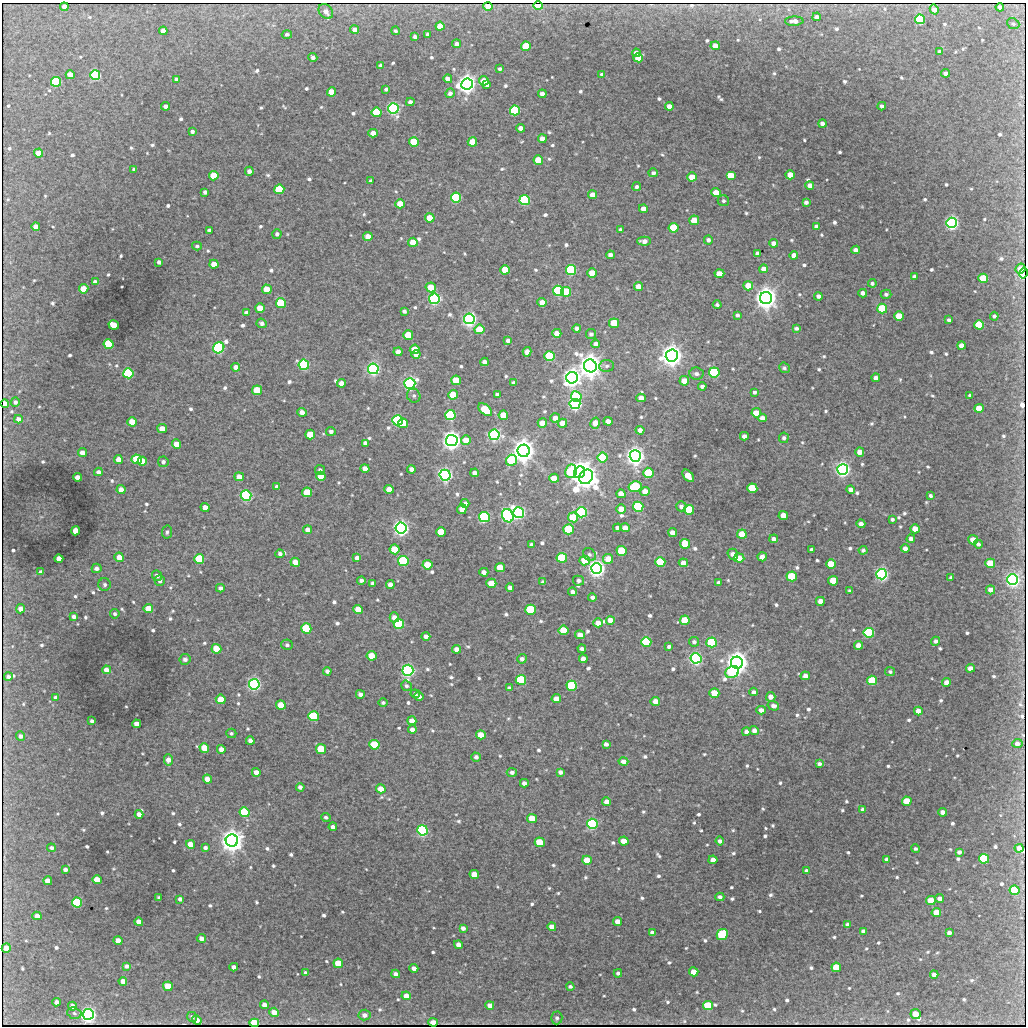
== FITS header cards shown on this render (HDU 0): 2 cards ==
NAXIS1  =                 1024
NAXIS2  =                 1024

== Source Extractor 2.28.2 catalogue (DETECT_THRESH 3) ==
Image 1024 x 1024 px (HDU 0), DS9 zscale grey, 1 PNG px = 1 image px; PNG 1028 x 1028 px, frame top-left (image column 1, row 1024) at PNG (2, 3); each listed source drawn as its Kron ellipse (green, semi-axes under 4 px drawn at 4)
Background 510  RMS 5.3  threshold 15.8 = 3 sigma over >= 5 px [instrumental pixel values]
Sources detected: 812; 3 with non-positive FLUX_AUTO (blend fragments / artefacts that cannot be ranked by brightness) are neither listed nor drawn; of the other 809, the 500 brightest by FLUX_AUTO listed and drawn (309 fainter detections omitted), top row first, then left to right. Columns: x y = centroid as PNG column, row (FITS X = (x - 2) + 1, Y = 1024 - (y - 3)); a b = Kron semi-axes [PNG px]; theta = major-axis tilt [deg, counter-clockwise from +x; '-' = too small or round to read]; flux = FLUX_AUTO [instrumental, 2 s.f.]
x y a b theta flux
488 6 5 4 - 3600
538 6 5 4 - 14000
64 7 4 4 - 1500
1000 7 4 4 - 1100
934 9 5 4 - 2400
326 11 8 6 -50 2400
817 17 4 4 - 2000
920 19 5 5 - 49000
794 21 9 4 2 2300
1013 24 6 5 - 790
440 26 4 4 - 4700
354 29 4 4 - 1900
163 31 4 4 - 3800
395 31 4 4 - 730
287 34 5 4 - 900
428 34 4 3 - 970
415 37 4 3 - 1100
456 44 4 4 - 1600
526 46 5 4 - 16000
715 46 4 4 - 2600
940 52 4 4 - 1300
636 53 4 4 - 1600
313 57 4 4 - 1000
638 58 4 4 - 7700
381 65 4 4 - 990
500 69 3 3 - 740
945 73 4 4 - 1500
602 74 4 3 - 890
70 75 5 4 - 5500
95 75 5 5 - 59000
176 79 4 3 - 1000
448 79 4 4 - 1700
484 81 5 4 - 5300
56 82 5 5 - 43000
467 84 6 5 - 400000
487 85 4 4 - 1400
386 89 4 3 - 810
332 92 4 4 - 7500
450 93 5 4 - 1300
542 94 4 4 - 1600
410 102 4 4 - 1400
166 106 4 4 - 1400
669 106 4 4 - 2800
882 106 4 4 - 930
393 108 5 5 - 140000
515 110 5 5 - 40000
377 112 5 5 - 26000
822 124 4 4 - 1600
520 128 4 4 - 2400
192 131 4 3 - 840
373 133 4 4 - 3100
542 139 4 4 - 3100
414 142 5 5 - 16000
472 142 5 4 - 8500
38 153 4 4 - 6900
538 160 5 4 - 9500
134 169 4 3 - 780
249 171 4 4 - 1500
653 173 5 4 - 960
790 175 5 4 - 5800
214 176 5 4 - 12000
731 176 5 4 - 11000
692 177 5 4 - 5000
371 181 4 3 - 790
810 185 4 4 - 2400
637 187 4 4 - 880
279 189 5 5 - 26000
205 192 4 4 - 1300
716 193 5 4 - 5500
592 195 4 4 - 2600
456 197 5 5 - 62000
525 200 5 5 - 65000
723 201 6 5 - 850
806 202 4 4 - 1200
400 204 5 4 - 7200
643 209 4 4 - 2400
430 218 4 4 - 7200
694 220 5 4 - 7200
952 223 5 5 - 180000
816 226 4 3 - 760
36 227 4 4 - 2700
673 228 5 5 - 21000
209 230 4 3 - 780
620 230 4 3 - 740
277 234 5 4 - 900
368 236 4 4 - 3800
708 240 4 4 - 1200
644 241 7 4 -2 1900
413 242 5 4 - 5600
774 243 4 4 - 2000
197 246 5 4 - 780
856 250 4 4 - 2000
758 253 4 4 - 1700
610 255 4 4 - 1600
794 255 4 4 - 2500
159 262 4 4 - 980
214 264 4 4 - 4800
764 269 4 4 - 2400
1020 269 5 4 - 960
505 270 5 4 - 9300
571 270 5 5 - 56000
592 273 5 4 - 7000
1024 273 6 4 77 9800
719 274 5 4 - 3900
914 276 4 3 - 800
983 278 5 5 - 22000
95 282 4 4 - 1300
872 283 4 4 - 860
638 286 4 4 - 4000
748 286 5 4 - 6400
431 287 5 5 - 7900
84 289 5 4 - 7400
267 289 5 4 - 9700
558 291 5 5 - 62000
566 292 5 5 - 25000
863 293 4 4 - 1700
886 294 5 4 - 1000
818 296 4 4 - 1400
766 298 6 6 - 570000
434 299 5 5 - 130000
542 302 5 4 - 3600
281 303 5 5 - 29000
717 305 4 3 - 750
260 308 5 4 - 5600
882 309 5 5 - 26000
404 311 4 3 - 880
246 313 4 3 - 1200
737 315 4 3 - 900
899 316 5 4 - 11000
994 316 4 4 - 920
469 319 5 5 - 220000
949 320 4 3 - 920
262 323 5 4 - 1100
614 323 5 4 - 14000
114 325 5 4 - 8400
979 325 5 4 - 17000
577 328 4 4 - 1300
796 328 4 3 - 910
479 329 5 5 - 11000
557 333 4 4 - 3200
591 334 5 5 - 870
408 335 5 4 - 14000
508 340 4 4 - 1100
109 344 5 5 - 33000
596 344 4 4 - 1400
962 345 4 4 - 3800
219 348 6 5 - 97000
415 349 5 5 - 7200
398 352 4 4 - 1800
527 352 5 4 - 2000
416 355 4 4 - 1500
549 356 5 5 - 31000
672 356 6 6 - 570000
485 362 4 4 - 2100
304 365 5 5 - 71000
590 366 6 6 - 640000
607 366 7 5 5 920
236 367 4 4 - 2400
784 368 5 5 - 900
373 369 5 5 - 160000
714 372 5 5 - 46000
128 373 5 5 - 53000
696 374 7 6 - 1500
572 378 6 6 - 380000
876 378 4 4 - 1800
456 380 5 5 - 12000
684 381 5 4 - 4400
341 383 4 4 - 2500
410 383 5 5 - 160000
514 383 4 4 - 1100
702 386 4 4 - 1200
257 390 5 5 - 15000
754 392 4 4 - 850
453 395 5 4 - 9400
497 395 4 4 - 1300
970 395 4 3 - 830
414 396 7 6 - 890
576 396 5 5 - 37000
641 398 4 4 - 3200
15 402 4 4 - 950
5 404 4 3 - 1600
575 404 5 5 - 150000
979 408 5 4 - 7500
485 410 8 5 -41 13000
302 412 4 4 - 2400
756 413 5 4 - 5000
450 415 5 5 - 61000
503 415 5 4 - 8200
555 418 5 4 - 2000
762 418 5 4 - 1800
18 419 4 4 - 1800
398 420 5 5 - 84000
608 421 4 4 - 2500
132 422 4 4 - 6200
403 423 5 4 - 11000
542 423 5 4 - 5600
563 423 4 4 - 4200
595 423 5 4 - 4600
162 429 5 4 - 4000
640 430 4 4 - 1800
331 431 5 4 - 910
310 434 5 5 - 9500
494 435 5 5 - 140000
744 436 4 4 - 1700
784 438 5 5 - 930
466 440 5 5 - 4700
452 441 6 5 - 430000
365 443 4 4 - 1400
176 444 5 4 - 4000
524 451 6 6 - 670000
860 452 4 4 - 3000
82 453 4 4 - 2900
635 456 6 5 - 410000
603 457 5 5 - 20000
118 459 4 4 - 3400
137 459 5 5 - 23000
511 460 6 5 - 29000
142 461 4 4 - 7500
163 462 5 5 - 1100
365 468 4 4 - 2600
411 469 4 4 - 1500
843 469 5 5 - 230000
320 470 5 5 - 910
571 471 7 6 - 36000
98 472 4 4 - 1500
580 472 6 5 - 500000
475 473 4 4 - 1800
648 473 5 5 - 20000
445 475 5 5 - 190000
321 476 5 4 - 4500
688 476 7 4 -50 7800
77 477 4 4 - 2800
239 477 4 4 - 3500
586 477 8 6 49 590000
554 478 5 4 - 5700
635 486 6 5 - 44000
277 487 4 4 - 1400
752 488 5 5 - 22000
389 489 4 4 - 4400
121 490 4 4 - 2900
851 490 4 4 - 1700
307 492 5 5 - 14000
645 492 5 4 - 4700
621 494 4 4 - 3700
246 495 5 5 - 100000
930 496 4 3 - 800
465 503 4 4 - 1300
681 506 5 5 - 1200
205 507 4 4 - 2700
638 507 5 5 - 51000
462 509 5 4 - 4000
621 509 5 4 - 5100
689 510 5 5 - 29000
581 512 5 5 - 92000
519 513 5 5 - 140000
783 515 5 4 - 4300
508 516 7 5 -65 160000
484 517 5 5 - 82000
573 517 5 5 - 18000
892 519 3 3 - 760
861 524 4 4 - 1600
401 528 5 5 - 300000
617 528 4 4 - 1400
625 528 5 4 - 2800
569 529 5 5 - 30000
915 529 4 4 - 4600
307 530 4 4 - 1900
76 531 4 4 - 7600
167 532 7 5 80 850
441 532 5 4 - 13000
672 532 4 4 - 2000
742 534 5 4 - 9300
774 539 4 4 - 1400
911 539 4 4 - 1500
973 540 5 4 - 5000
531 544 4 4 - 730
685 544 5 5 - 12000
978 544 4 3 - 800
905 548 4 4 - 1800
395 549 5 5 - 13000
812 550 4 4 - 1200
863 550 4 4 - 930
622 551 5 5 - 19000
280 554 4 4 - 1100
589 554 7 5 -43 900
733 554 6 5 - 1800
119 557 5 4 - 4200
762 557 5 4 - 2900
357 558 4 4 - 1400
562 558 5 5 - 30000
739 558 5 4 - 5100
59 559 4 4 - 4800
199 559 5 5 - 24000
608 559 5 5 - 5700
585 560 5 5 - 12000
403 561 5 5 - 51000
295 562 5 4 - 4600
660 562 5 5 - 27000
683 563 4 4 - 2900
990 563 5 4 - 14000
831 564 5 4 - 8800
427 565 5 4 - 9000
97 568 5 5 - 1400
500 568 5 4 - 8100
597 568 5 5 - 320000
41 572 4 4 - 1400
484 572 4 4 - 1700
882 574 5 5 - 170000
157 576 5 4 - 1200
792 576 5 5 - 24000
951 577 3 3 - 750
361 580 4 3 - 1100
1013 580 5 5 - 200000
160 581 5 5 - 1200
578 581 5 5 - 1000
833 581 5 5 - 13000
543 582 4 4 - 1000
373 583 4 4 - 1200
491 583 5 4 - 8900
719 583 4 4 - 1300
390 584 4 4 - 2200
105 585 6 6 - 910
510 587 4 4 - 1400
220 588 4 4 - 1200
990 590 4 4 - 2600
850 591 4 4 - 740
573 592 4 4 - 1300
592 597 4 4 - 1100
820 601 4 4 - 3400
21 609 4 4 - 2500
148 609 5 4 - 7900
358 609 5 4 - 5800
530 610 5 5 - 39000
115 614 5 5 - 830
74 617 4 4 - 1300
394 617 5 4 - 2500
610 620 4 4 - 3300
685 620 5 5 - 13000
598 623 5 4 - 3400
399 624 5 5 - 46000
306 628 5 5 - 25000
564 630 5 4 - 12000
869 633 5 5 - 59000
580 635 5 4 - 2900
426 636 4 4 - 1500
936 641 4 4 - 1100
646 642 5 5 - 38000
694 642 5 5 - 860
711 642 5 5 - 35000
287 645 6 5 - 850
858 645 4 4 - 2900
669 646 4 3 - 990
216 649 5 4 - 8700
457 649 4 4 - 2200
582 649 4 3 - 1000
371 656 5 4 - 8500
696 658 5 5 - 150000
185 659 5 5 - 1400
522 659 5 4 - 1200
583 659 4 4 - 2300
737 663 6 6 - 600000
970 668 4 4 - 2500
106 670 4 4 - 2600
408 670 5 5 - 180000
327 671 4 4 - 1200
732 672 7 5 30 40000
890 672 5 4 - 740
8 676 4 4 - 1100
805 676 5 4 - 2800
521 680 5 5 - 33000
872 680 5 5 - 19000
947 682 4 4 - 2700
254 684 5 5 - 160000
406 686 5 5 - 790
572 686 5 5 - 43000
509 688 4 4 - 820
754 692 4 4 - 1200
714 693 5 4 - 8100
360 694 4 4 - 1400
415 694 4 4 - 770
419 696 4 3 - 1200
56 697 4 3 - 1200
771 697 5 5 - 2400
221 699 5 5 - 8500
556 699 5 4 - 4500
655 701 5 4 - 2800
383 703 5 4 - 760
281 705 5 4 - 9000
773 706 6 5 - 1500
761 710 5 4 - 1900
918 711 4 4 - 3400
314 716 5 5 - 35000
92 721 4 3 - 860
412 721 4 4 - 3200
137 724 4 4 - 3600
412 729 4 4 - 1800
754 731 4 4 - 2000
746 732 4 4 - 1600
231 733 5 4 - 720
481 735 5 4 - 5400
21 736 5 4 - 1200
250 741 4 4 - 1500
1017 743 5 4 - 2200
606 744 4 4 - 1200
374 745 5 5 - 25000
204 748 5 4 - 8300
221 749 4 4 - 2300
321 749 5 5 - 17000
476 757 4 4 - 1000
168 760 6 4 -87 2800
623 761 5 4 - 2100
819 764 4 3 - 950
256 772 4 4 - 2700
512 772 5 4 - 1100
560 772 4 4 - 1300
207 779 4 4 - 3300
524 783 4 4 - 1400
300 787 4 4 - 1300
381 789 5 4 - 5000
907 801 5 4 - 9500
607 802 4 4 - 2900
863 809 4 4 - 1600
245 812 5 5 - 39000
943 812 4 4 - 2300
139 814 4 4 - 2400
326 817 5 4 - 840
532 819 5 4 - 10000
592 824 5 5 - 85000
333 827 4 4 - 1200
423 830 5 5 - 97000
232 841 6 6 - 560000
624 841 5 4 - 5300
720 841 4 4 - 1400
540 842 5 4 - 12000
190 844 4 4 - 3600
51 848 4 4 - 980
205 848 4 4 - 1100
1019 848 4 4 - 2300
915 849 4 4 - 810
959 852 4 4 - 1200
887 859 4 4 - 1500
984 859 5 5 - 28000
587 860 5 4 - 7900
713 860 4 4 - 2800
65 870 4 3 - 1300
806 870 3 3 - 830
474 874 5 4 - 5500
97 880 5 4 - 6900
48 881 4 4 - 4200
1015 890 5 5 - 25000
720 897 4 4 - 1300
159 898 4 3 - 910
940 898 4 4 - 1900
180 899 4 4 - 1200
931 901 5 4 - 9100
77 902 5 5 - 39000
936 913 5 4 - 7100
37 916 4 4 - 3000
617 921 4 4 - 2800
139 922 4 4 - 3400
848 924 4 4 - 1400
552 927 4 4 - 3400
463 928 4 4 - 1400
863 931 4 4 - 1100
652 932 4 4 - 1200
949 933 4 4 - 1500
722 935 6 5 - 29000
201 938 4 4 - 1900
118 941 4 4 - 3900
458 945 4 4 - 2300
6 948 4 4 - 2700
338 963 5 4 - 10000
127 966 4 4 - 1100
234 967 4 4 - 1800
836 967 5 4 - 9600
414 968 4 4 - 2100
694 972 4 4 - 7600
306 973 4 4 - 1500
618 973 4 4 - 900
396 974 4 4 - 1600
934 975 4 4 - 1700
123 981 4 4 - 2100
168 986 5 4 - 11000
570 987 4 3 - 750
406 996 4 4 - 3600
56 1002 4 4 - 1500
264 1005 4 4 - 2800
490 1005 4 4 - 1900
73 1006 4 4 - 2100
708 1006 5 4 - 16000
274 1012 5 4 - 3600
74 1013 7 5 -17 870
88 1014 5 5 - 250000
916 1014 5 4 - 8000
365 1015 6 5 - 1600
192 1017 5 5 - 920
557 1018 6 6 - 870
197 1020 5 4 - 2600
433 1022 5 3 - 1400
254 1023 5 4 - 16000
At the frame edge (FLAGS 8, measured only in part): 1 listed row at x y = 1024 273
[309 fainter detections neither listed nor drawn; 3 non-positive-flux detections neither listed nor drawn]

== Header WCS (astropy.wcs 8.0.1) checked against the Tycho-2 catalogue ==
Header WCS as astropy/WCSLIB reads it (applying the file's SIP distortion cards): RA---TAN-SIP/DEC--TAN-SIP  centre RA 05:36:15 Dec +34:07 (84.06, +34.12 deg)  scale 1.36 arcsec/px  FOV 23.2' x 23.2'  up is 0 deg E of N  parity flipped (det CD > 0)
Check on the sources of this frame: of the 60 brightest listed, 54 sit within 1.9 arcsec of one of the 62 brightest Tycho-2 stars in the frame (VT <= 12.40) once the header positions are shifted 0.14 arcsec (0.05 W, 0.13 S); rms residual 0.64 arcsec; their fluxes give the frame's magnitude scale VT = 23.56 - 2.5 log10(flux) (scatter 0.11 mag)
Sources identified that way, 60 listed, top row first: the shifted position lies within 1.9 arcsec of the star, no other Tycho-2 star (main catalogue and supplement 1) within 3.8 arcsec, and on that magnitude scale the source's flux lands within +1.5 / -3 mag of the star's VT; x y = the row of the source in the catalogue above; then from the Tycho-2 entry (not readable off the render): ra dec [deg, ICRS J2000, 3 dp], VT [Tycho-2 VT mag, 2 dp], TYC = Tycho-2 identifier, HIP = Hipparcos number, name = IAU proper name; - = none
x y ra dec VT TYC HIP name
920 19 84.246 +34.307 11.50 2412-345-1 - -
95 75 83.869 +34.285 10.59 2412-731-1 - -
56 82 83.851 +34.282 12.13 2412-81-1 - -
467 84 84.039 +34.282 9.59 2412-1319-1 - -
393 108 84.005 +34.273 10.12 2412-1179-1 - -
515 110 84.061 +34.272 12.09 2412-1225-1 - -
279 189 83.954 +34.242 11.78 2412-159-1 - -
456 197 84.034 +34.239 11.16 2412-1583-1 - -
525 200 84.066 +34.238 11.11 2412-1425-1 - -
952 223 84.261 +34.230 10.42 2412-1358-1 - -
571 270 84.087 +34.212 11.06 2412-1344-1 - -
558 291 84.081 +34.204 11.11 2412-321-1 - -
566 292 84.085 +34.204 12.22 2412-967-1 - -
766 298 84.176 +34.202 9.06 2412-277-1 26354 -
434 299 84.025 +34.201 10.85 2412-675-1 - -
469 319 84.041 +34.193 10.22 2412-901-1 - -
219 348 83.926 +34.182 11.01 2412-87-1 - -
672 356 84.133 +34.180 9.19 2412-1516-1 26337 -
304 365 83.965 +34.176 11.47 2412-1292-1 - -
590 366 84.096 +34.176 8.93 2412-1645-1 - -
373 369 83.997 +34.174 10.56 2412-369-1 - -
714 372 84.153 +34.174 12.40 2412-1302-2 - -
128 373 83.885 +34.172 11.74 2412-1520-1 - -
572 378 84.088 +34.171 9.75 2412-983-1 - -
410 383 84.014 +34.169 10.74 2412-1429-1 - -
575 404 84.089 +34.161 10.68 2412-735-1 - -
450 415 84.032 +34.157 11.66 2412-1091-1 - -
494 435 84.052 +34.150 10.61 2412-625-1 - -
452 441 84.033 +34.147 9.59 2412-881-1 - -
524 451 84.066 +34.143 8.82 2412-1639-1 - -
635 456 84.117 +34.142 9.52 2412-1659-1 - -
843 469 84.212 +34.137 10.39 2412-293-1 - -
580 472 84.091 +34.136 9.38 2412-1700-1 - -
445 475 84.030 +34.134 10.46 2412-85-1 - -
586 477 84.094 +34.134 9.13 2412-1701-1 - -
635 486 84.117 +34.130 11.21 2412-1549-1 - -
246 495 83.939 +34.126 10.92 2412-775-1 - -
581 512 84.092 +34.121 10.99 2412-1382-1 - -
519 513 84.064 +34.120 10.55 2412-1375-1 - -
508 516 84.059 +34.119 10.48 2412-1496-1 - -
484 517 84.048 +34.118 11.55 2412-1055-1 - -
401 528 84.010 +34.114 9.88 2412-1235-1 - -
597 568 84.099 +34.099 9.91 2412-1284-1 - -
882 574 84.229 +34.098 10.35 2412-1041-1 - -
1013 580 84.289 +34.096 10.46 2412-613-1 - -
530 610 84.069 +34.084 11.59 2412-241-1 - -
696 658 84.145 +34.065 10.67 2412-1515-1 - -
737 663 84.164 +34.064 9.01 2412-1383-1 - -
408 670 84.013 +34.060 10.57 2412-843-1 - -
254 684 83.943 +34.055 10.08 2412-53-1 - -
572 686 84.088 +34.055 12.05 2412-1705-1 26322 -
314 716 83.971 +34.043 11.75 2412-1356-1 - -
374 745 83.999 +34.032 11.88 2412-1582-1 - -
592 824 84.098 +34.003 11.34 2412-653-1 - -
423 830 84.021 +34.000 11.16 2412-1123-1 - -
232 841 83.934 +33.996 9.10 2412-249-1 - -
1015 890 84.290 +33.978 12.10 2412-1327-1 - -
77 902 83.863 +33.972 11.90 2412-1115-1 - -
88 1014 83.869 +33.930 10.28 2412-177-1 - -
254 1023 83.944 +33.927 11.89 2412-427-1 - -